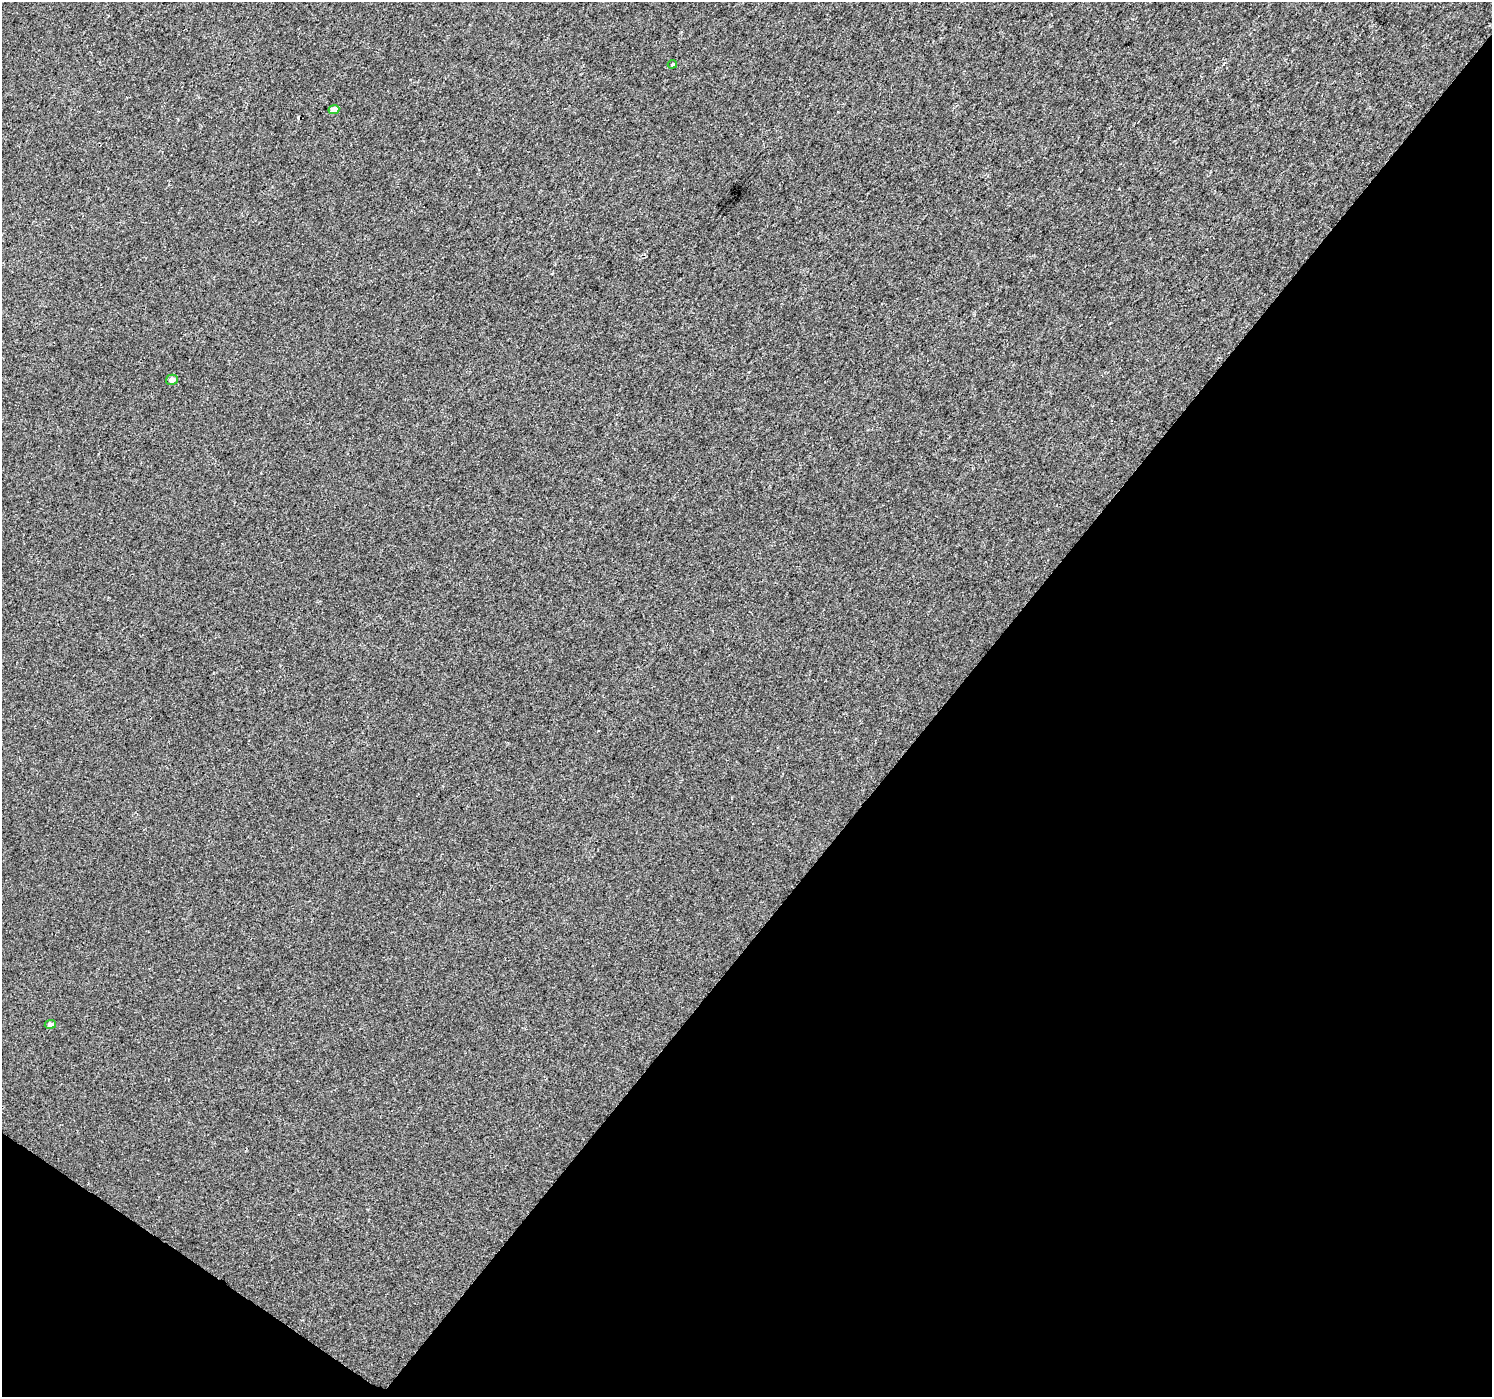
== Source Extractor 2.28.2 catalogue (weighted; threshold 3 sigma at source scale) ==
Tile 15 of 4 x 4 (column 3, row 4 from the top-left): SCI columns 2988-4477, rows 250-1644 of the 5973 x 6013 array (HDU 1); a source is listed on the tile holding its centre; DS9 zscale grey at full resolution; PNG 1494 x 1399 px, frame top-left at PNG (2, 2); each listed source drawn as its Kron ellipse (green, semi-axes under 4 px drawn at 4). Shown black and unused: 39% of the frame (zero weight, under 2 of 3 exposures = <1% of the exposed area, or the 3 px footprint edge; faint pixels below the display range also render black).
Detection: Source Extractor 2.28.2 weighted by HDU 2 'WHT'; one run over the whole footprint, this tile lists its part. Background 0.011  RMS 0.01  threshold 0.0457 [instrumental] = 3 sigma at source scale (4.5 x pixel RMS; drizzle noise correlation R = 1.50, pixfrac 1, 0.0396/0.0396 arcsec/px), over >= 5 px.
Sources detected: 4; all 4 listed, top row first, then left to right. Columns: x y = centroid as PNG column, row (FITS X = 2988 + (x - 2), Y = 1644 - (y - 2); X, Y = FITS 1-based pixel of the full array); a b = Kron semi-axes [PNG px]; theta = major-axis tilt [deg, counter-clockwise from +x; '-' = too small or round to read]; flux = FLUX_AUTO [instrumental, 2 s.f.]
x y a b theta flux
672 64 5 4 - 1.1
334 110 5 4 - 8.5
172 380 6 5 - 6
50 1024 6 4 8 4.7